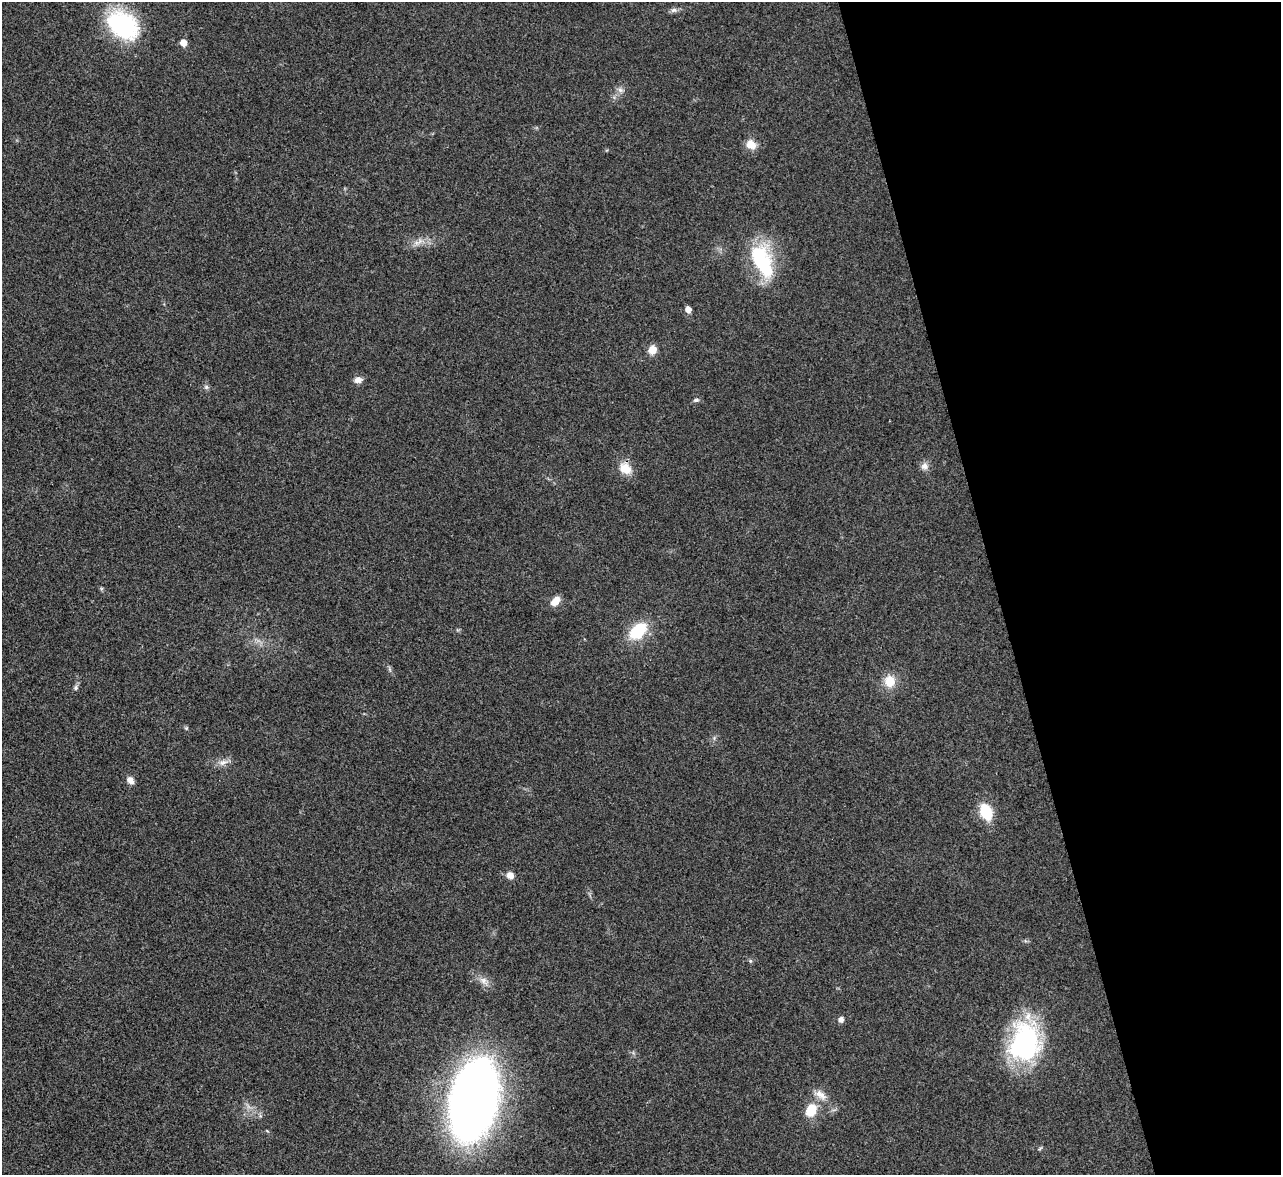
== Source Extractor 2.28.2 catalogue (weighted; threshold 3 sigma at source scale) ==
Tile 12 of 4 x 4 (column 4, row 3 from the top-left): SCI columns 3840-5118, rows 1437-2609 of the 5119 x 5100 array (HDU 1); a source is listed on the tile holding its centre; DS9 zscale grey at full resolution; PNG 1283 x 1177 px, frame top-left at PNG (2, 2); no overlay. Shown black and unused: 22% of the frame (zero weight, under 3 of 4 exposures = <1% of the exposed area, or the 3 px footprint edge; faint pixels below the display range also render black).
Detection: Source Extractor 2.28.2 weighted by HDU 2 'WHT'; one run over the whole footprint, this tile lists its part. Background 0.0221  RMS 0.0044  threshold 0.0197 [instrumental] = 3 sigma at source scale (4.5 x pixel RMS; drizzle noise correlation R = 1.50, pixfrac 1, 0.05/0.05 arcsec/px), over >= 5 px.
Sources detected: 32; all 32 listed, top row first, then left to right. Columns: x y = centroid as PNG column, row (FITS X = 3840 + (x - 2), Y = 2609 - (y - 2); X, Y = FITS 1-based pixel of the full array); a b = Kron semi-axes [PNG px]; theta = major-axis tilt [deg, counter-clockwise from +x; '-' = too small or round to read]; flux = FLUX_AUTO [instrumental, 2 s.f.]
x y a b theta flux
674 10 10 6 2 1.5
122 25 33 24 -37 57
183 43 5 5 - 4.9
620 90 10 7 -28 1.8
751 144 13 10 -28 4.8
420 241 12 7 54 2.6
762 261 45 22 -69 34
688 309 6 5 - 3.2
652 350 9 8 - 5
358 380 11 8 11 2.6
206 387 7 6 - 1
696 400 8 5 14 1
924 466 10 10 - 2.5
625 468 17 14 -47 7.2
555 601 13 8 49 4.4
638 631 19 12 43 21
389 669 7 4 -71 0.83
890 681 13 12 - 8.3
76 688 7 6 - 1
186 728 5 5 - 0.59
223 762 15 7 18 2.9
130 780 10 7 -49 2.6
986 812 12 8 -67 23
510 875 8 8 - 3
750 961 6 5 - 0.74
484 981 15 9 -36 3.5
841 1019 5 5 - 2.3
1025 1042 46 32 81 71
820 1095 20 10 -34 4.9
474 1100 70 38 78 380
811 1110 13 10 65 11
1040 1148 7 4 45 0.61